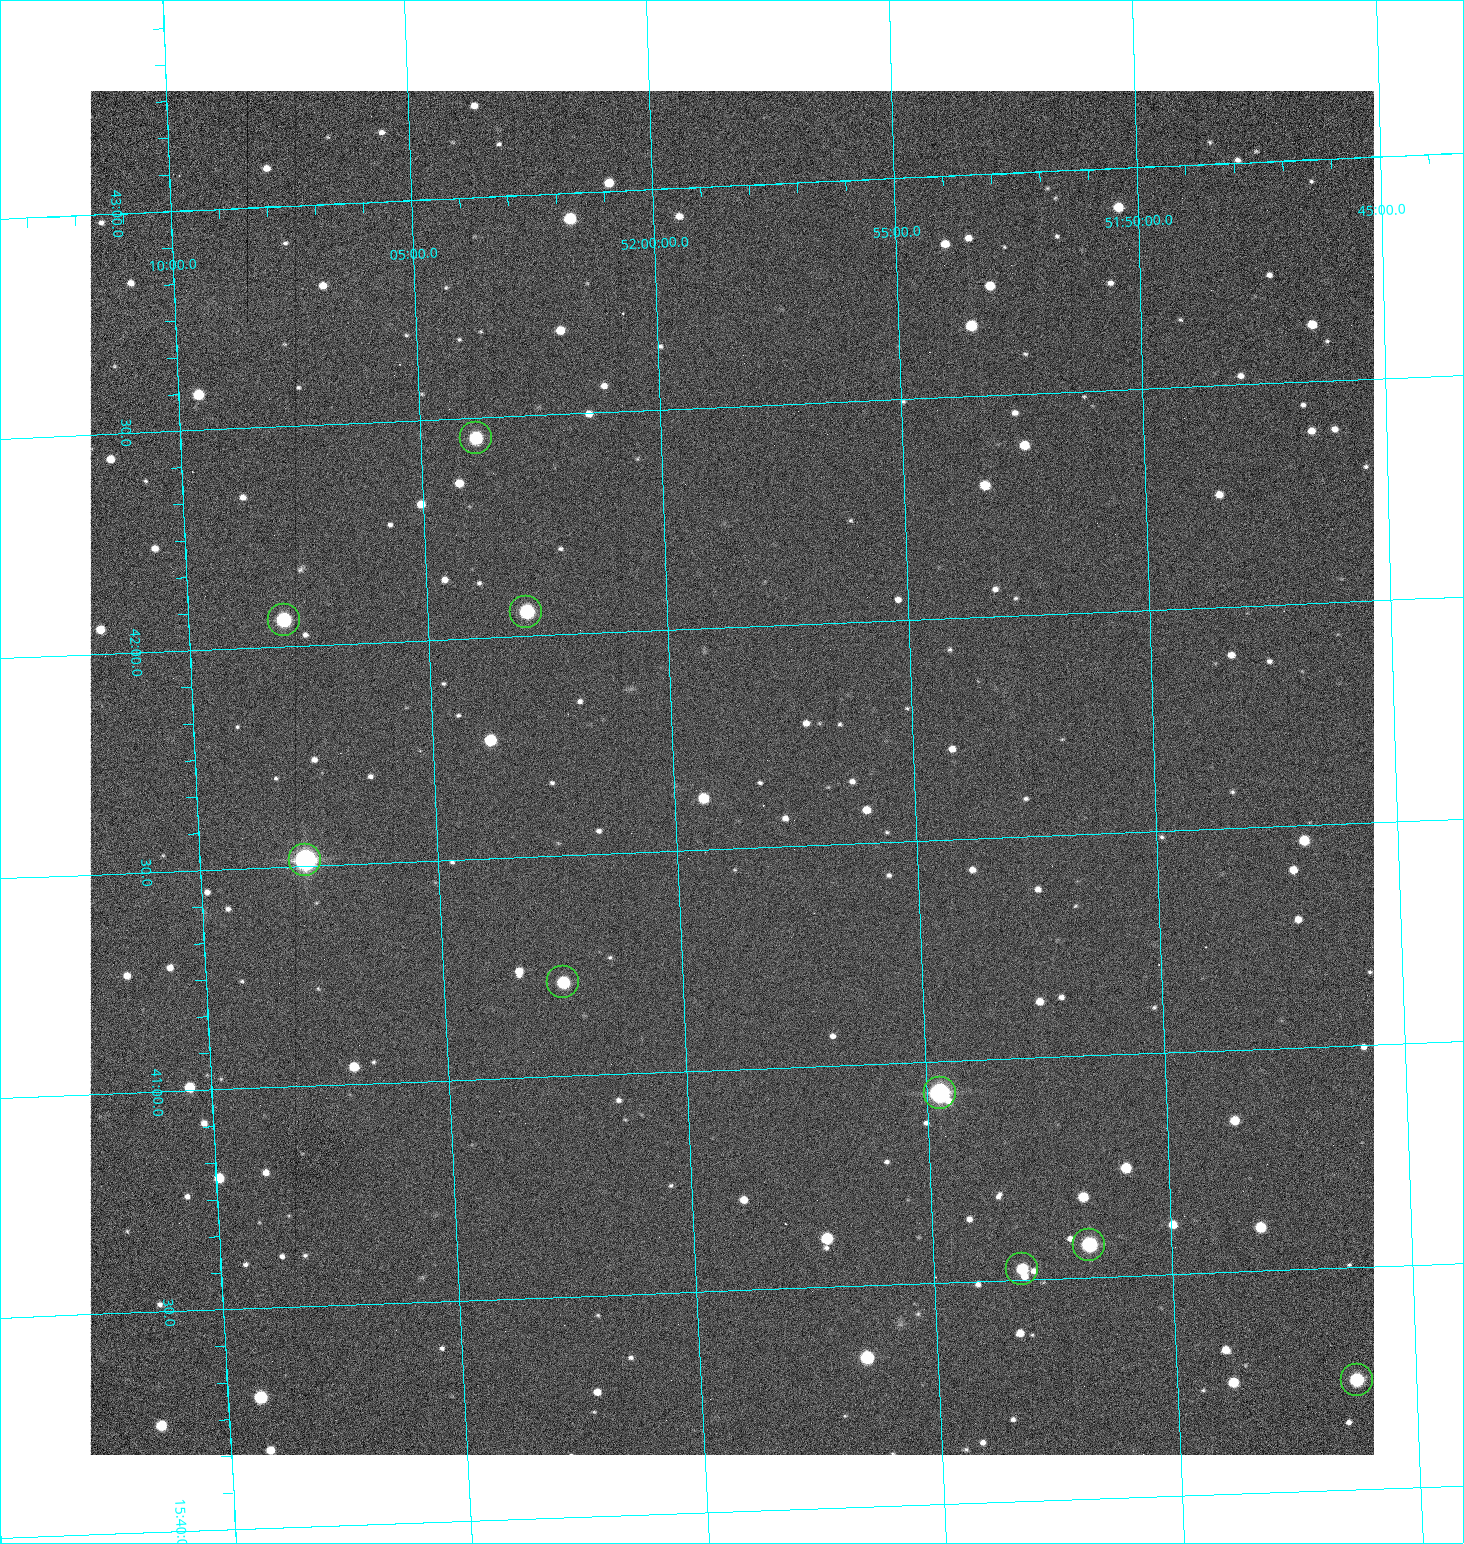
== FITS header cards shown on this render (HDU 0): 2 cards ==
NAXIS1  =                 1284 /fastest changing axis
NAXIS2  =                 1364 /next to fastest changing axis

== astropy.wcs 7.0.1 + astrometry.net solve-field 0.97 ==
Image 1284 x 1364 px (HDU 0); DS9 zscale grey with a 90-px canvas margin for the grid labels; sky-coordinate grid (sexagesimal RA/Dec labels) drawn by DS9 from the SOLVED WCS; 9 Tycho-2 reference stars matched to detected sources circled (green)
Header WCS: RA---TAN/DEC--TAN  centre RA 15:41:40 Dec +51:59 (235.42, +51.98 deg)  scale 1.26 arcsec/px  FOV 26.9' x 28.5'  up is +92 deg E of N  parity flipped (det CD > 0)
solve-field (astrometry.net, Tycho-2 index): VERIFIED the header's WCS against the Tycho-2 star catalogue (9 matches, 0 conflicts) and refined it, rather than solving blind
Solved WCS: RA---TAN-SIP/DEC--TAN-SIP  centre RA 15:41:40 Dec +51:59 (235.42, +51.98 deg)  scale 1.25 arcsec/px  FOV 26.8' x 28.5'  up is +92 deg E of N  parity flipped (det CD > 0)
The solver's refit moves the header's centre by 0.6 arcsec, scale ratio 0.9971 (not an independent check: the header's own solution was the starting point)
Tycho-2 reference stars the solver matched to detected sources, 9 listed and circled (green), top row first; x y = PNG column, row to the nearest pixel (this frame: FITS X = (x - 90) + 1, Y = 1364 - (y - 91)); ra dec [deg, ICRS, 3 dp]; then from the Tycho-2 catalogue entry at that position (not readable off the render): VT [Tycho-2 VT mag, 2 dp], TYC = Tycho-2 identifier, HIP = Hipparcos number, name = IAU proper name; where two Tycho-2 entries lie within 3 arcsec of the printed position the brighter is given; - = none
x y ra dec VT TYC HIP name
476 438 235.614 +52.064 11.61 3489-1132-1 - -
526 612 235.514 +52.049 11.19 3489-1407-1 - -
284 620 235.515 +52.133 11.12 3489-1380-1 - -
305 860 235.378 +52.130 9.31 3489-1322-1 76850 -
563 982 235.303 +52.042 11.52 3489-958-1 - -
940 1093 235.232 +51.912 9.59 3489-824-1 - -
1089 1245 235.143 +51.862 10.97 3489-1016-1 - -
1022 1269 235.131 +51.886 12.29 3489-908-1 - -
1357 1380 235.062 +51.771 11.53 3489-1453-1 - -